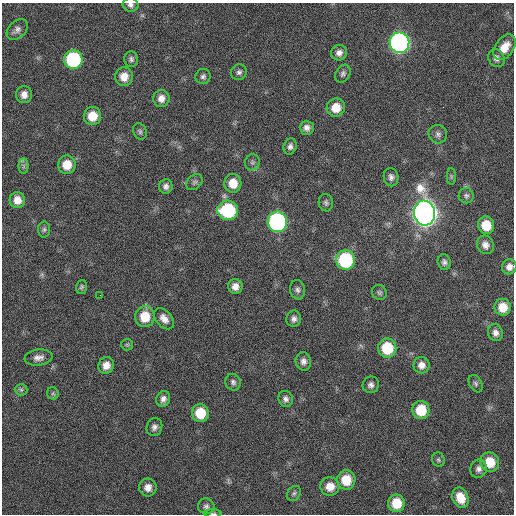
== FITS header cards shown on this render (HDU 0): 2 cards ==
NAXIS1  =                  512 / Axis length
NAXIS2  =                  512 / Axis length

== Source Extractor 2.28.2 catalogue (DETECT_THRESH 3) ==
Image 512 x 512 px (HDU 0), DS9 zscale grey, 1 PNG px = 1 image px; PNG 516 x 516 px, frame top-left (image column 1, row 512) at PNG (2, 3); each listed source drawn as its Kron ellipse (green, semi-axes under 4 px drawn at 4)
Background 27.4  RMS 4.5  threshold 13.4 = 3 sigma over >= 5 px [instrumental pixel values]
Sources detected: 77; all 77 listed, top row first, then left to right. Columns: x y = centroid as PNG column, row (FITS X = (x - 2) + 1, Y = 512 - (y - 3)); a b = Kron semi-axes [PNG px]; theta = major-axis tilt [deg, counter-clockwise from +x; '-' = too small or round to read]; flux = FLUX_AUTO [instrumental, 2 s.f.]
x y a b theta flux
130 5 8 6 -12 1100
17 30 12 8 42 1500
399 43 10 10 - 150000
505 47 14 9 54 4200
339 53 8 7 - 1500
496 58 9 8 - 1300
131 59 8 7 - 850
73 60 9 9 - 33000
239 72 8 7 - 1000
343 74 9 7 57 940
203 76 7 7 - 880
124 77 9 9 - 3400
24 95 8 8 - 2200
161 98 8 8 - 2100
336 108 9 9 - 4800
92 116 9 8 - 5400
307 128 7 7 - 1400
140 131 8 6 -68 700
438 134 9 9 - 1200
290 146 8 6 71 1100
252 162 8 7 - 830
67 165 9 9 - 4900
24 166 7 5 90 700
451 176 8 4 -90 550
391 177 9 7 -79 1200
194 182 9 6 44 830
233 183 9 8 - 4700
166 186 7 6 - 1300
466 196 7 7 - 850
17 200 8 7 - 2800
326 203 9 7 -80 840
228 210 10 9 - 23000
425 213 12 10 -82 430000
277 222 10 9 - 75000
486 225 9 8 - 6300
44 229 8 6 88 750
485 245 9 8 - 1800
346 260 10 9 - 28000
444 262 8 6 -75 980
509 267 7 7 - 1700
235 286 7 7 - 2100
81 287 7 5 73 600
297 290 9 7 -81 1100
379 292 8 7 - 680
100 295 2 2 - 130
503 307 8 8 - 4700
145 317 10 9 - 6800
164 319 12 8 -51 2300
294 319 8 7 - 1200
495 333 8 7 - 1500
127 345 6 5 - 550
387 348 9 9 - 11000
38 357 14 8 8 1900
303 361 9 7 -80 1400
106 365 8 7 - 2500
421 365 8 8 - 1900
233 382 8 7 - 970
476 384 9 6 -61 770
371 385 8 8 - 1200
21 390 6 5 - 580
53 393 6 6 - 600
163 399 8 6 67 1400
286 399 8 7 - 1200
421 410 9 8 - 8300
200 413 9 8 - 7800
154 427 9 7 70 1300
438 460 7 6 - 610
490 462 9 9 - 6500
479 469 9 8 - 1400
346 480 10 9 - 6300
330 486 9 9 - 3400
148 488 9 8 - 2100
294 493 8 6 56 800
460 498 10 8 -67 4700
396 503 8 8 - 6500
206 506 8 8 - 980
213 514 8 3 0 480
At the frame edge (FLAGS 8, measured only in part): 2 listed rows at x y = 130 5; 213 514